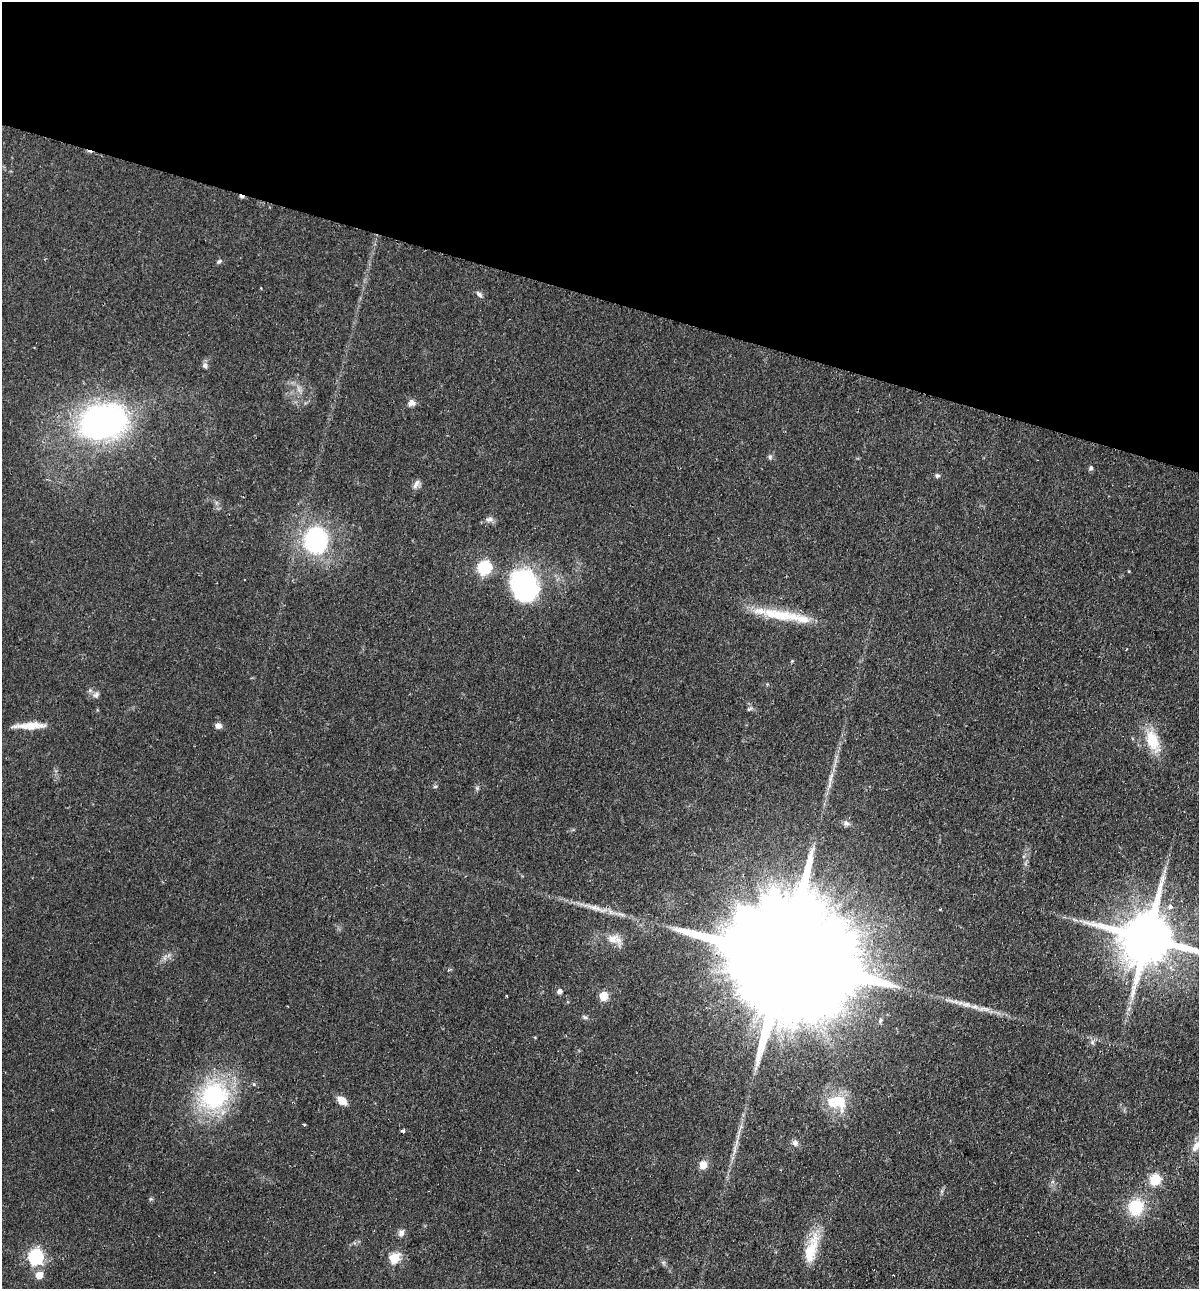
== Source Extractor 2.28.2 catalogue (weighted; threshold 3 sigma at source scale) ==
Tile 2 of 4 x 4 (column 2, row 1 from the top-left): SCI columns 1505-2701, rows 3880-5166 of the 5280 x 5184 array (HDU 1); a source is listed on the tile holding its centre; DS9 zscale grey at full resolution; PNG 1201 x 1291 px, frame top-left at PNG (2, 2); no overlay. Shown black and unused: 23% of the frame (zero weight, under 2 of 3 exposures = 3% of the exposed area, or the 3 px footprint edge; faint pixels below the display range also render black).
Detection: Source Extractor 2.28.2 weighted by HDU 2 'WHT'; one run over the whole footprint, this tile lists its part. Background 0.0641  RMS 0.0053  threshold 0.024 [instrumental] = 3 sigma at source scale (4.5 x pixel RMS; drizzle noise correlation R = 1.50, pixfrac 1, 0.05/0.05 arcsec/px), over >= 5 px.
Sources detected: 54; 1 inside a brighter object's white glare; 1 cosmic-ray / hot-pixel residue — not listed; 2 inside a brighter listed object's ellipse — not listed separately; the other 50 listed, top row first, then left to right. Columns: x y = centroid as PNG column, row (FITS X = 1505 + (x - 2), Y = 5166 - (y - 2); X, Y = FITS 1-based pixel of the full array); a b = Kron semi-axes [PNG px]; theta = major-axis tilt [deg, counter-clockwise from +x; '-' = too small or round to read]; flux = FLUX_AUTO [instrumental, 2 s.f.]
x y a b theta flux
219 261 7 5 30 1.1
479 294 9 5 -45 1.6
205 366 8 6 -65 1.9
411 403 10 9 - 2.6
102 422 41 31 14 170
770 457 7 5 -88 1.1
1091 468 6 5 - 1
937 476 6 6 - 1.1
416 484 14 6 59 2.4
489 519 10 7 20 2.2
316 540 21 18 87 71
484 568 6 6 - 81
526 587 41 34 -58 65
779 615 50 14 -10 23
792 661 4 4 - 0.49
96 695 10 7 52 1.8
749 709 8 4 35 0.84
30 726 35 7 2 8.9
218 726 8 7 - 2.3
1153 741 31 16 -68 16
831 775 8 4 71 1.7
435 787 6 4 2 0.71
477 788 5 5 - 0.88
846 823 8 7 - 1.7
1171 906 5 5 - 2.3
1147 938 17 15 -12 3800
613 939 17 12 11 6.1
165 957 7 4 71 1.3
785 958 76 23 -17 45000
560 991 5 5 - 2.2
604 996 5 5 - 19
1092 1042 6 6 - 1.3
214 1095 30 27 36 66
342 1100 9 7 -35 6.9
839 1101 28 19 -52 17
304 1125 3 3 - 0.68
403 1131 3 3 - 3.7
795 1143 9 8 - 2
1196 1146 19 9 61 4.9
734 1149 14 4 86 2.6
703 1165 9 8 - 4.8
1155 1179 6 6 - 38
150 1199 6 4 71 0.71
1136 1207 18 15 73 21
401 1233 9 8 - 2.2
811 1249 44 13 71 16
35 1257 7 6 - 110
394 1258 6 5 - 31
663 1263 7 5 -47 1.1
39 1275 6 5 - 7.9
Overlapping masked pixels (flux is a lower limit): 1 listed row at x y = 785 958
Isophote crosses this tile's border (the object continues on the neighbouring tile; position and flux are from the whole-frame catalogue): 1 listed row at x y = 1147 938